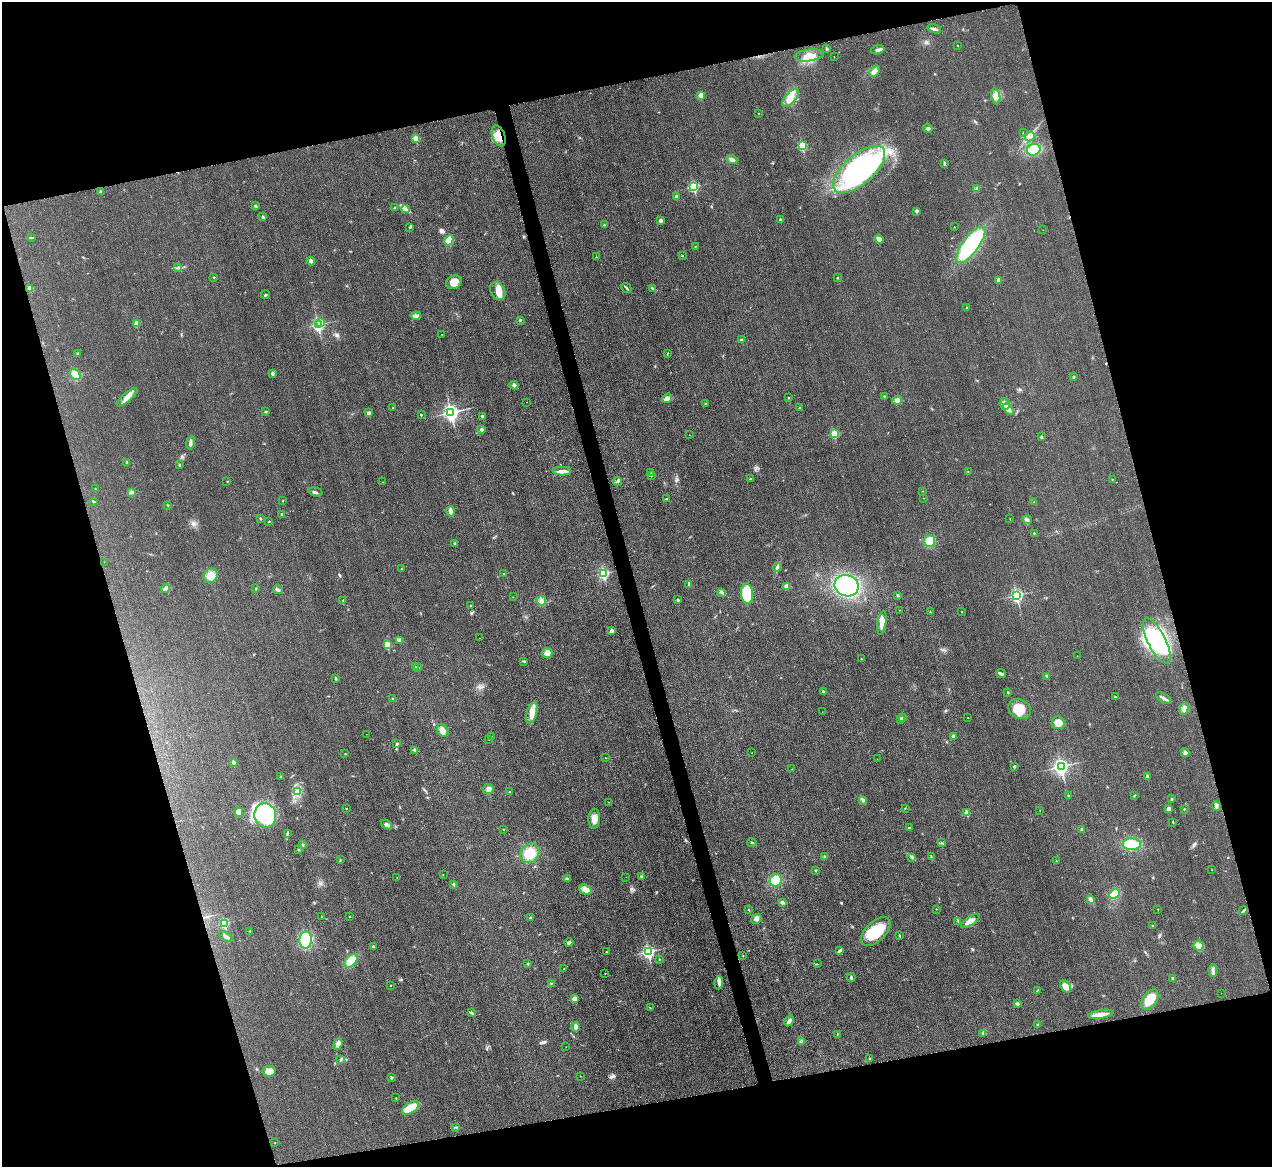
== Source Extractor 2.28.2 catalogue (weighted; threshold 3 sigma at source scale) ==
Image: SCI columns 17-5094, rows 270-4928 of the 5097 x 5078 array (HDU 1 of 3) = the unmasked area's bounding box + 8 px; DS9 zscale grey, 4 x 4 block average (1 PNG px = mean of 4 x 4 image px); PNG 1274 x 1169 px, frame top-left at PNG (2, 2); each listed source drawn as its Kron ellipse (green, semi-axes under 4 px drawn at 4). Shown black and unused: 32% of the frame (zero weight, under 3 of 4 exposures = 1% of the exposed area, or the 3 px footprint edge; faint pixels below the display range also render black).
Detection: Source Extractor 2.28.2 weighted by HDU 2 'WHT'. Background 0.0431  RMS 0.0064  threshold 0.0286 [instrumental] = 3 sigma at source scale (4.5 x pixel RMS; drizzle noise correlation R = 1.50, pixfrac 1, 0.05/0.05 arcsec/px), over >= 5 px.
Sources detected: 307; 1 inside a brighter object's white glare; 1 cosmic-ray / hot-pixel residue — neither listed nor drawn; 2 coinciding with a brighter row at this scale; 4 inside a brighter listed object's ellipse — not listed separately; the other 299 listed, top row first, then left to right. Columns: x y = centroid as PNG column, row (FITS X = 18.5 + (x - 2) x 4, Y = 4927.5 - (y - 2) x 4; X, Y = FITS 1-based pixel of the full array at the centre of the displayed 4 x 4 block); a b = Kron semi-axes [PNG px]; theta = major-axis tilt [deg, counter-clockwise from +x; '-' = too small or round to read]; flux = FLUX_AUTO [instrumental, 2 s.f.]
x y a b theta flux
934 29 7 2 -14 10
957 45 2 2 - 1.7
827 48 3 2 - 3.6
878 50 7 3 14 12
809 55 15 6 7 40
834 57 2 2 - 1
874 71 6 4 46 20
701 95 2 2 - 78
996 96 8 4 -79 21
790 98 11 5 48 38
758 113 2 2 - 2
928 128 5 2 - 5.8
1023 133 2 2 - 1.2
499 136 11 6 -68 48
1030 136 5 3 - 10
416 139 2 2 - 86
802 146 2 2 - 230
1034 150 7 5 23 81
732 160 5 3 - 14
944 163 3 3 - 4.7
859 169 32 14 41 550
694 187 2 2 - 330
977 188 3 2 - 4.1
101 192 2 2 - 16
677 196 2 2 - 28
255 206 2 2 - 2.7
395 208 2 2 - 12
406 209 4 2 - 7.2
917 211 3 2 - 7.7
263 217 4 2 - 4.3
661 220 2 2 - 24
780 220 2 2 - 16
604 225 2 2 - 3.1
410 227 4 2 - 3.7
954 227 2 2 - 1.1
1043 230 2 2 - 0.74
32 238 4 2 - 3.3
879 239 4 3 - 25
449 240 5 4 - 46
971 245 22 8 54 400
695 246 2 2 - 1.6
682 256 2 2 - 5.6
596 257 2 2 - 1.2
311 261 4 4 - 8
178 268 2 2 - 3.2
214 277 2 2 - 4.6
838 278 2 2 - 4.9
999 280 2 2 - 36
454 282 8 6 28 37
30 288 2 2 - 46
626 288 5 2 - 5.2
652 288 3 2 - 3.8
498 291 10 7 -60 39
265 294 4 2 - 3.5
967 308 2 2 - 5.7
416 316 5 2 - 17
520 320 2 2 - 11
320 322 2 2 - 38
137 323 2 2 - 52
318 325 3 2 - 620
442 334 2 2 - 1.1
741 340 2 2 - 15
78 353 4 2 - 4.1
667 354 3 2 - 2
272 373 2 2 - 23
75 375 6 4 -50 49
1074 377 3 2 - 2.9
514 385 4 3 - 7.4
884 396 2 2 - 2.3
127 397 13 4 40 26
667 398 5 4 - 12
789 398 2 2 - 2.2
897 400 5 4 - 15
527 402 2 2 - 0.86
706 403 2 2 - 1.7
1004 404 6 4 -67 16
393 408 2 2 - 1.4
799 408 2 2 - 4.7
1008 409 6 3 -49 18
266 411 2 2 - 4.4
451 412 3 3 - 1300
369 413 2 2 - 15
421 415 2 2 - 4.3
482 416 2 2 - 13
481 429 2 2 - 17
834 434 2 2 - 180
689 435 2 2 - 0.77
1041 437 2 2 - 5.2
190 443 6 3 79 10
127 462 2 2 - 14
179 465 3 2 - 2.7
562 471 9 3 0 20
968 471 2 2 - 1
651 472 2 2 - 1.2
651 475 2 2 - 1.9
750 479 3 2 - 3.5
1112 479 2 2 - 1.7
227 481 2 2 - 1.5
618 481 4 3 - 5.7
382 482 2 2 - 1.4
95 489 2 2 - 0.94
922 491 2 2 - 0.95
131 492 3 2 - 5.1
315 492 7 2 -15 7.5
923 498 2 2 - 0.79
666 499 3 2 - 3.1
283 501 2 2 - 1.3
94 502 3 2 - 2.3
1034 502 2 2 - 3.1
168 505 2 2 - 1.3
450 511 5 3 - 15
281 514 2 2 - 6.7
260 518 2 2 - 9.5
1010 519 2 2 - 1.1
1027 520 5 2 - 6.1
269 522 2 2 - 2
1034 533 2 2 - 7
930 541 6 5 - 50
455 543 3 2 - 2.9
104 562 2 2 - 0.7
777 567 5 2 - 6.6
401 569 2 2 - 1.3
603 573 3 2 - 400
504 574 2 2 - 2.7
211 576 8 6 49 43
689 584 3 3 - 4.4
787 586 4 3 - 22
847 586 12 10 -20 350
165 588 4 3 - 10
256 589 2 2 - 2.9
278 589 5 2 - 6.3
722 592 3 2 - 4
747 594 10 6 -86 150
898 595 3 2 - 3.9
1017 595 3 2 - 640
513 597 2 2 - 1
343 600 2 2 - 1.8
678 600 2 2 - 9.4
542 601 4 3 - 8.1
471 606 2 2 - 6.3
899 610 2 2 - 1
930 612 2 2 - 1.8
962 612 2 2 - 1.3
882 623 12 4 81 33
612 631 2 2 - 31
479 638 2 2 - 0.82
400 640 4 3 - 7.7
1157 641 25 9 -63 270
387 645 2 2 - 130
547 653 5 5 - 26
1077 656 2 2 - 0.78
861 659 2 2 - 4.6
523 661 3 2 - 2.6
415 667 2 2 - 1.2
418 667 2 2 - 2.8
1001 673 5 3 - 6.5
1047 676 3 2 - 2.9
336 679 3 2 - 3.5
823 691 4 2 - 4.9
1008 692 2 2 - 5.2
1115 697 2 2 - 6.5
1164 698 9 2 -31 12
392 699 3 2 - 2.7
1020 709 12 9 -30 59
1184 709 6 3 79 16
822 712 2 2 - 0.74
532 713 11 5 72 28
902 717 2 2 - 3.6
968 718 2 2 - 0.87
901 719 2 2 - 42
1058 723 6 6 - 38
443 730 7 5 -55 22
366 734 2 2 - 0.85
491 736 2 2 - 1.5
953 736 3 2 - 6.1
489 739 2 2 - 2.6
397 743 2 2 - 8.3
415 750 4 2 - 5
752 753 2 2 - 0.99
1185 753 4 3 - 12
345 754 2 2 - 1.9
605 758 2 2 - 1.7
877 759 2 2 - 0.58
233 762 2 2 - 27
1014 766 2 2 - 13
1061 767 3 3 - 1200
792 769 2 2 - 1.1
281 776 2 2 - 2.6
1147 776 2 2 - 18
488 789 5 5 - 13
297 792 3 3 - 7
510 792 2 2 - 7
1069 796 2 2 - 4.6
1134 796 3 2 - 1.8
1172 799 3 2 - 3.4
863 800 2 2 - 3.1
609 802 2 2 - 1.3
1216 806 5 3 - 9.3
346 808 2 2 - 2.1
905 808 2 2 - 1.7
1169 809 2 2 - 37
1184 809 2 2 - 3
1040 810 2 2 - 1.3
239 812 4 4 - 23
967 813 2 2 - 68
265 815 12 11 - 310
594 819 10 5 88 26
1173 822 3 2 - 2
387 824 6 3 -36 11
909 828 2 2 - 5.1
503 829 2 2 - 1.4
1081 830 3 2 - 5.7
287 834 3 2 - 3.8
752 843 5 2 - 3.9
941 843 2 2 - 1.6
1132 844 9 6 -1 94
303 845 2 2 - 2.7
298 850 3 2 - 2.5
530 853 10 9 - 75
824 856 3 2 - 3.2
911 857 3 2 - 3.5
931 857 2 2 - 1.2
340 860 2 2 - 2.5
1056 861 2 2 - 2.6
816 870 2 2 - 7.8
1212 870 2 2 - 1.5
443 874 2 2 - 1.4
641 876 2 2 - 11
397 877 2 2 - 1.2
626 877 2 2 - 0.95
568 878 3 2 - 3.5
776 880 6 6 - 74
453 885 3 2 - 3.2
585 890 6 4 -32 29
1114 894 6 4 43 70
1091 899 3 2 - 5.1
783 902 4 3 - 6.1
936 909 2 2 - 2.4
1158 909 2 2 - 2.6
748 910 2 2 - 1.6
1243 911 5 2 - 4.8
350 916 2 2 - 1.8
321 917 2 2 - 1.1
530 918 3 2 - 3.8
757 919 5 4 - 13
958 921 2 2 - 2.4
970 921 11 3 33 24
224 923 2 2 - 250
1152 926 3 2 - 2.4
250 931 2 2 - 1.9
876 932 18 10 42 120
900 935 2 2 - 2.2
226 937 8 2 -28 8.4
306 940 8 6 87 140
569 943 4 3 - 9.6
373 946 2 2 - 8.5
1198 946 5 4 - 19
840 950 4 2 - 9.3
606 952 2 2 - 4.8
648 952 3 2 - 660
743 956 2 2 - 0.98
659 959 2 2 - 1.7
351 961 8 5 46 60
527 964 3 2 - 3.1
817 964 2 2 - 1.6
564 969 2 2 - 1.9
1213 971 6 2 -86 8.6
605 973 2 2 - 1.8
851 977 4 2 - 5.6
1173 978 2 2 - 15
719 982 7 3 84 15
551 983 3 2 - 2.6
390 985 2 2 - 2
1065 986 7 4 -53 30
1037 991 3 2 - 2.9
1221 993 2 2 - 0.87
574 999 4 3 - 22
1150 999 11 7 54 73
1017 1004 3 3 - 6.1
650 1007 2 2 - 1.1
471 1013 4 2 - 6.9
1101 1014 13 4 9 28
789 1021 6 3 59 12
1037 1025 2 2 - 2.6
576 1027 4 3 - 14
983 1033 3 2 - 3.8
837 1034 2 2 - 1.6
801 1041 3 2 - 4.4
338 1044 6 4 71 17
566 1047 2 2 - 0.98
870 1058 2 2 - 8.6
341 1060 4 2 - 3.3
269 1071 6 5 - 33
581 1076 2 2 - 0.94
391 1078 4 2 - 3.2
396 1098 2 2 - 1.6
410 1108 9 5 33 57
456 1127 2 2 - 2
275 1143 2 2 - 2.2
Overlapping masked pixels (flux is a lower limit): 1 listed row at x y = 499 136
Diffuse or blended objects may show on this block-average render without a row.